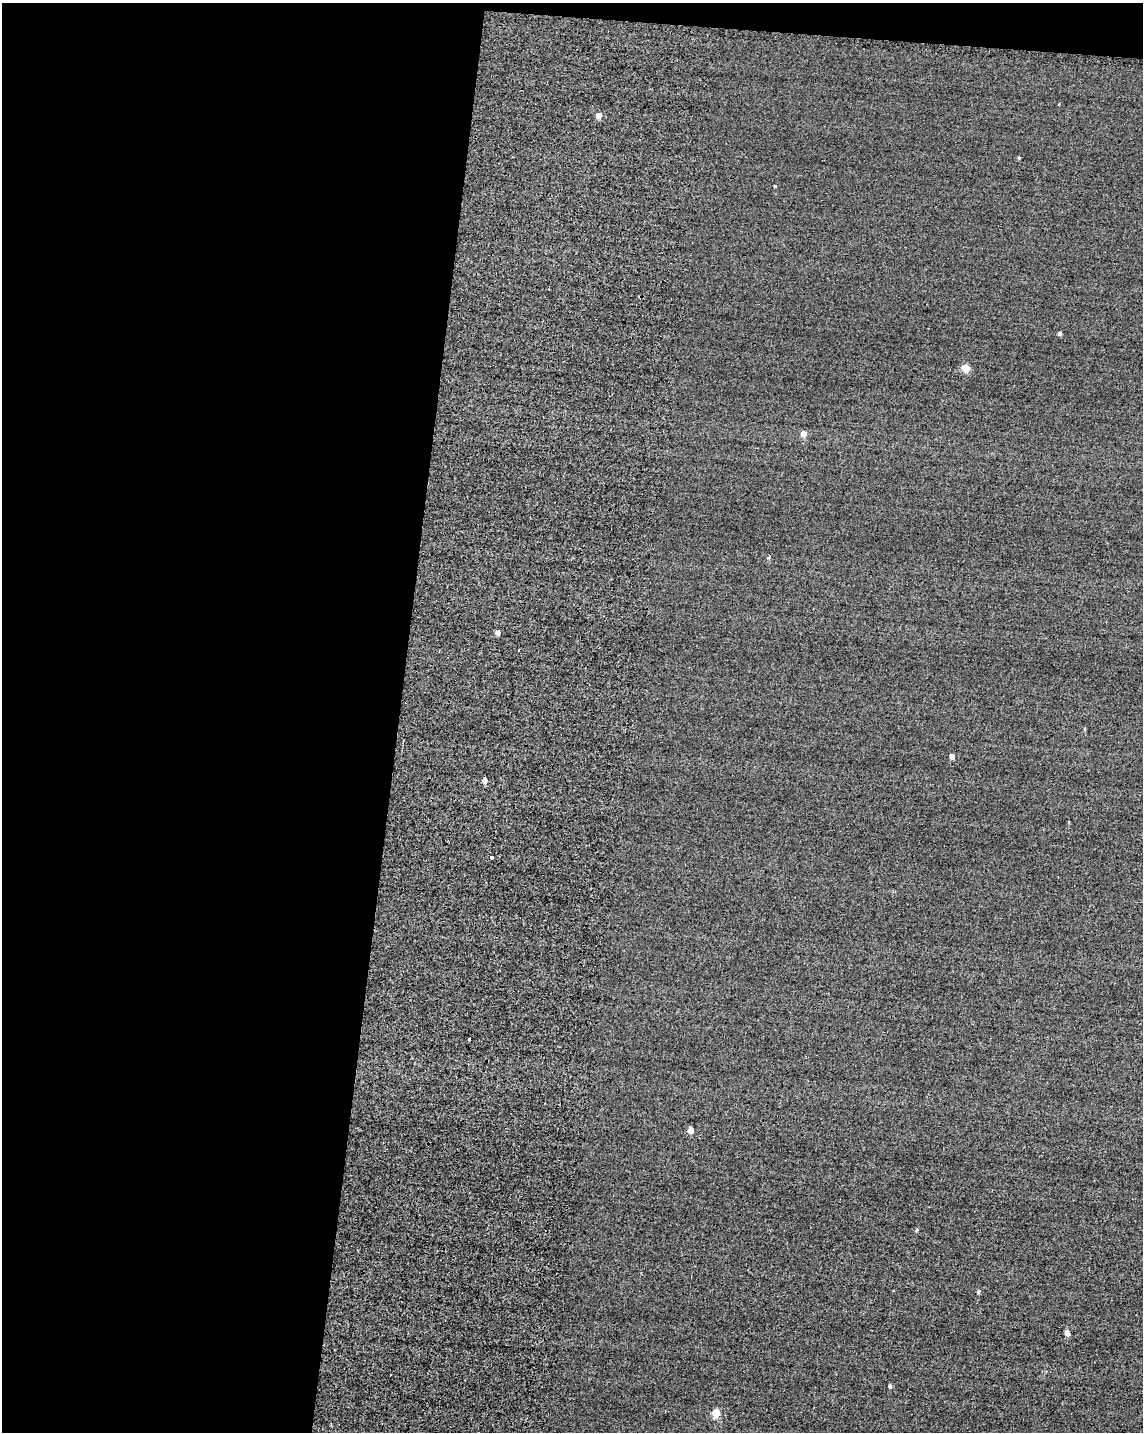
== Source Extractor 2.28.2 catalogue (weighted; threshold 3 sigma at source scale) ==
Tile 1 of 4 x 3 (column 1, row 1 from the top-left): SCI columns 27-1167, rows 3108-4537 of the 4849 x 4881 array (HDU 1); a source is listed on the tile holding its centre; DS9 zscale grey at full resolution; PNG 1145 x 1434 px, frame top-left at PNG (2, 3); no overlay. Shown black and unused: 36% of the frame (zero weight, under 2 of 3 exposures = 12% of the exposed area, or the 3 px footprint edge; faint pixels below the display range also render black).
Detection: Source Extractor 2.28.2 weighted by HDU 2 'WHT'; one run over the whole footprint, this tile lists its part. Background -0.229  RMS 3.4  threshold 15.2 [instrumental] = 3 sigma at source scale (4.5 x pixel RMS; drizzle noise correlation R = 1.50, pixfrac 1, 0.05/0.05 arcsec/px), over >= 5 px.
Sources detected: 19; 1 cosmic-ray / hot-pixel residue — not listed; the other 18 listed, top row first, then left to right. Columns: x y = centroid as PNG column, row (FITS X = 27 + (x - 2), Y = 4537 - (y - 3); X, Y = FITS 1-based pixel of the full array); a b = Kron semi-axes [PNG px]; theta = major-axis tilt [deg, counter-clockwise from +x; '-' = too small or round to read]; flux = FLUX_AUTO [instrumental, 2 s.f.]
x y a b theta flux
598 116 4 4 - 2800
1019 158 4 3 - 320
775 186 3 3 - 340
1060 333 4 4 - 740
965 368 5 5 - 6600
804 434 5 5 - 2500
769 557 4 4 - 380
498 633 4 4 - 1600
952 756 4 4 - 1700
485 780 5 4 - 1400
491 857 3 3 - 2100
469 1039 4 3 - 1600
691 1130 5 4 - 3200
917 1230 4 3 - 510
979 1291 6 4 72 420
1067 1332 4 4 - 2600
890 1386 4 3 - 830
716 1413 5 5 - 9800